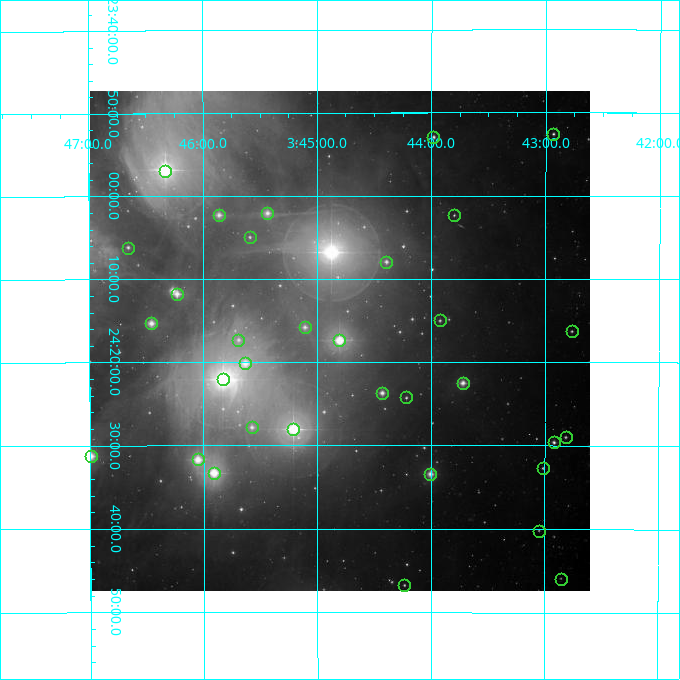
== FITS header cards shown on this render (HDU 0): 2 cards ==
NAXIS1  =                  500
NAXIS2  =                  500

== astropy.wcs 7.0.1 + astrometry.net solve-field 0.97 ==
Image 500 x 500 px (HDU 0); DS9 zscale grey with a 90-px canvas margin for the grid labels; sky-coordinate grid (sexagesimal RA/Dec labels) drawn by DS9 from the SOLVED WCS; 33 Tycho-2 reference stars matched to detected sources circled (green)
Header WCS: none
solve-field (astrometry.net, Tycho-2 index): SOLVED blind (the file carries no WCS)
Solved WCS: RA---TAN-SIP/DEC--TAN-SIP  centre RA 03:44:48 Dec +24:17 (56.20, +24.29 deg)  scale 7.2 arcsec/px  FOV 60.0' x 60.1'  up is -180 deg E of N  parity flipped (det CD > 0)
(file carries no celestial WCS; the grid is the blind solution)
Tycho-2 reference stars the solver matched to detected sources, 33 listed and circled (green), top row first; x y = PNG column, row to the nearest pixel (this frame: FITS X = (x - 90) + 1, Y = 500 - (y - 91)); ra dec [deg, ICRS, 3 dp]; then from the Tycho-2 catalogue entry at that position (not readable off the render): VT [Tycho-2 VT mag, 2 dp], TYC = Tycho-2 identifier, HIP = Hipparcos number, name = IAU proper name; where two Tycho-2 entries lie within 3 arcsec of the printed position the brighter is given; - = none
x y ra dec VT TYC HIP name
553 134 55.733 +23.876 10.32 1799-1026-1 - -
433 137 55.995 +23.883 9.76 1799-1224-1 - -
165 171 56.582 +23.948 4.15 1800-2204-1 17608 Merope
267 213 56.359 +24.035 8.09 1799-26-1 - -
219 215 56.465 +24.039 7.89 1799-79-1 - -
454 215 55.949 +24.039 11.27 1799-721-1 - -
250 237 56.397 +24.083 10.28 1799-974-1 - -
128 248 56.664 +24.103 9.75 1800-1726-1 - -
386 262 56.098 +24.133 9.16 1799-188-1 - -
177 294 56.557 +24.197 7.70 1800-1974-1 - -
440 320 55.981 +24.250 10.27 1799-81-1 - -
151 323 56.614 +24.255 7.34 1800-1908-1 - -
305 327 56.277 +24.264 8.55 1799-306-1 - -
572 331 55.691 +24.271 10.54 1799-601-1 - -
238 340 56.422 +24.289 9.91 1799-978-1 - -
339 340 56.201 +24.289 5.44 1799-1440-1 17489 Celaeno
245 363 56.407 +24.336 7.20 1799-184-1 - -
223 379 56.457 +24.368 3.85 1799-1439-1 17573 Maia
463 383 55.930 +24.375 8.29 1799-73-1 - -
382 393 56.107 +24.395 8.14 1803-188-1 - -
406 397 56.054 +24.404 10.39 1803-868-1 - -
252 427 56.394 +24.463 8.94 1803-104-1 - -
293 429 56.302 +24.467 4.27 1803-1585-1 17531 Taygeta
566 437 55.704 +24.483 10.60 1803-836-1 - -
554 442 55.730 +24.493 9.54 1803-478-1 - -
91 456 56.747 +24.520 6.82 1804-2081-1 17664 -
198 459 56.512 +24.528 6.42 1804-2521-1 17588 -
543 468 55.754 +24.545 10.87 1803-438-1 - -
214 473 56.477 +24.555 5.74 1803-1584-1 17579 Asterope
430 474 56.001 +24.557 8.09 1803-486-1 - -
539 531 55.762 +24.670 11.41 1803-400-1 - -
561 579 55.714 +24.765 11.58 1803-714-1 - -
404 585 56.058 +24.779 10.92 1803-812-1 - -